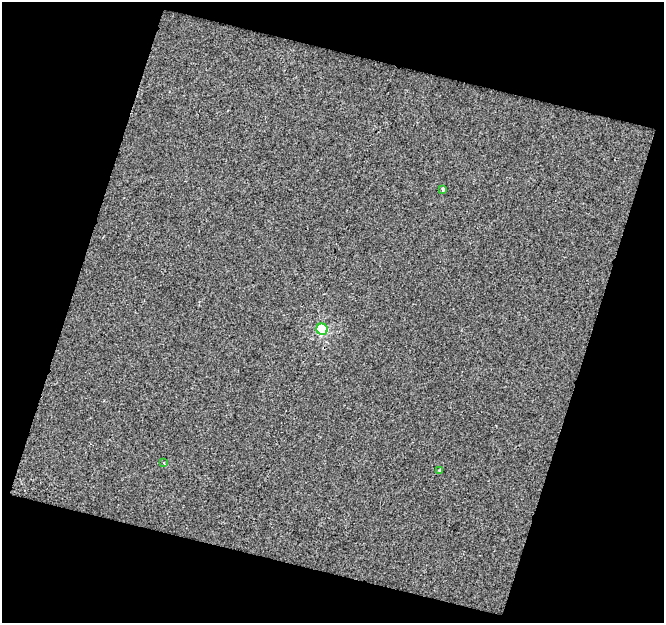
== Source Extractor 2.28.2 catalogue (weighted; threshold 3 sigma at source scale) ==
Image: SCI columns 1968-2629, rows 1393-2013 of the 5227 x 5400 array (HDU 1 of 3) = the unmasked area's bounding box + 8 px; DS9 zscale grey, full resolution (1 PNG px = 1 image px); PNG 666 x 625 px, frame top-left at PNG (2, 2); each listed source drawn as its Kron ellipse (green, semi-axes under 4 px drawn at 4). Shown black and unused: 37% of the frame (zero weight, under 2 of 3 exposures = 2% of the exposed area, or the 3 px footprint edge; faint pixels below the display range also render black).
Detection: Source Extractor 2.28.2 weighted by HDU 2 'WHT'. Background 7.58e-04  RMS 0.0052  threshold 0.0235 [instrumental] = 3 sigma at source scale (4.5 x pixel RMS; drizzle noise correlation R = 1.50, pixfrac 1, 0.0396/0.0396 arcsec/px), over >= 5 px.
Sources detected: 4; all 4 listed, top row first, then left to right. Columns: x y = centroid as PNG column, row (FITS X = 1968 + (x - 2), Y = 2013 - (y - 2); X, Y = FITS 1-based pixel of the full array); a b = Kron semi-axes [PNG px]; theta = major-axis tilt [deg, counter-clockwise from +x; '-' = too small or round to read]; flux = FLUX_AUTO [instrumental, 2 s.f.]
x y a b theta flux
443 189 3 3 - 1.6
322 329 6 5 - 35
164 463 3 3 - 0.54
440 470 3 3 - 3.7